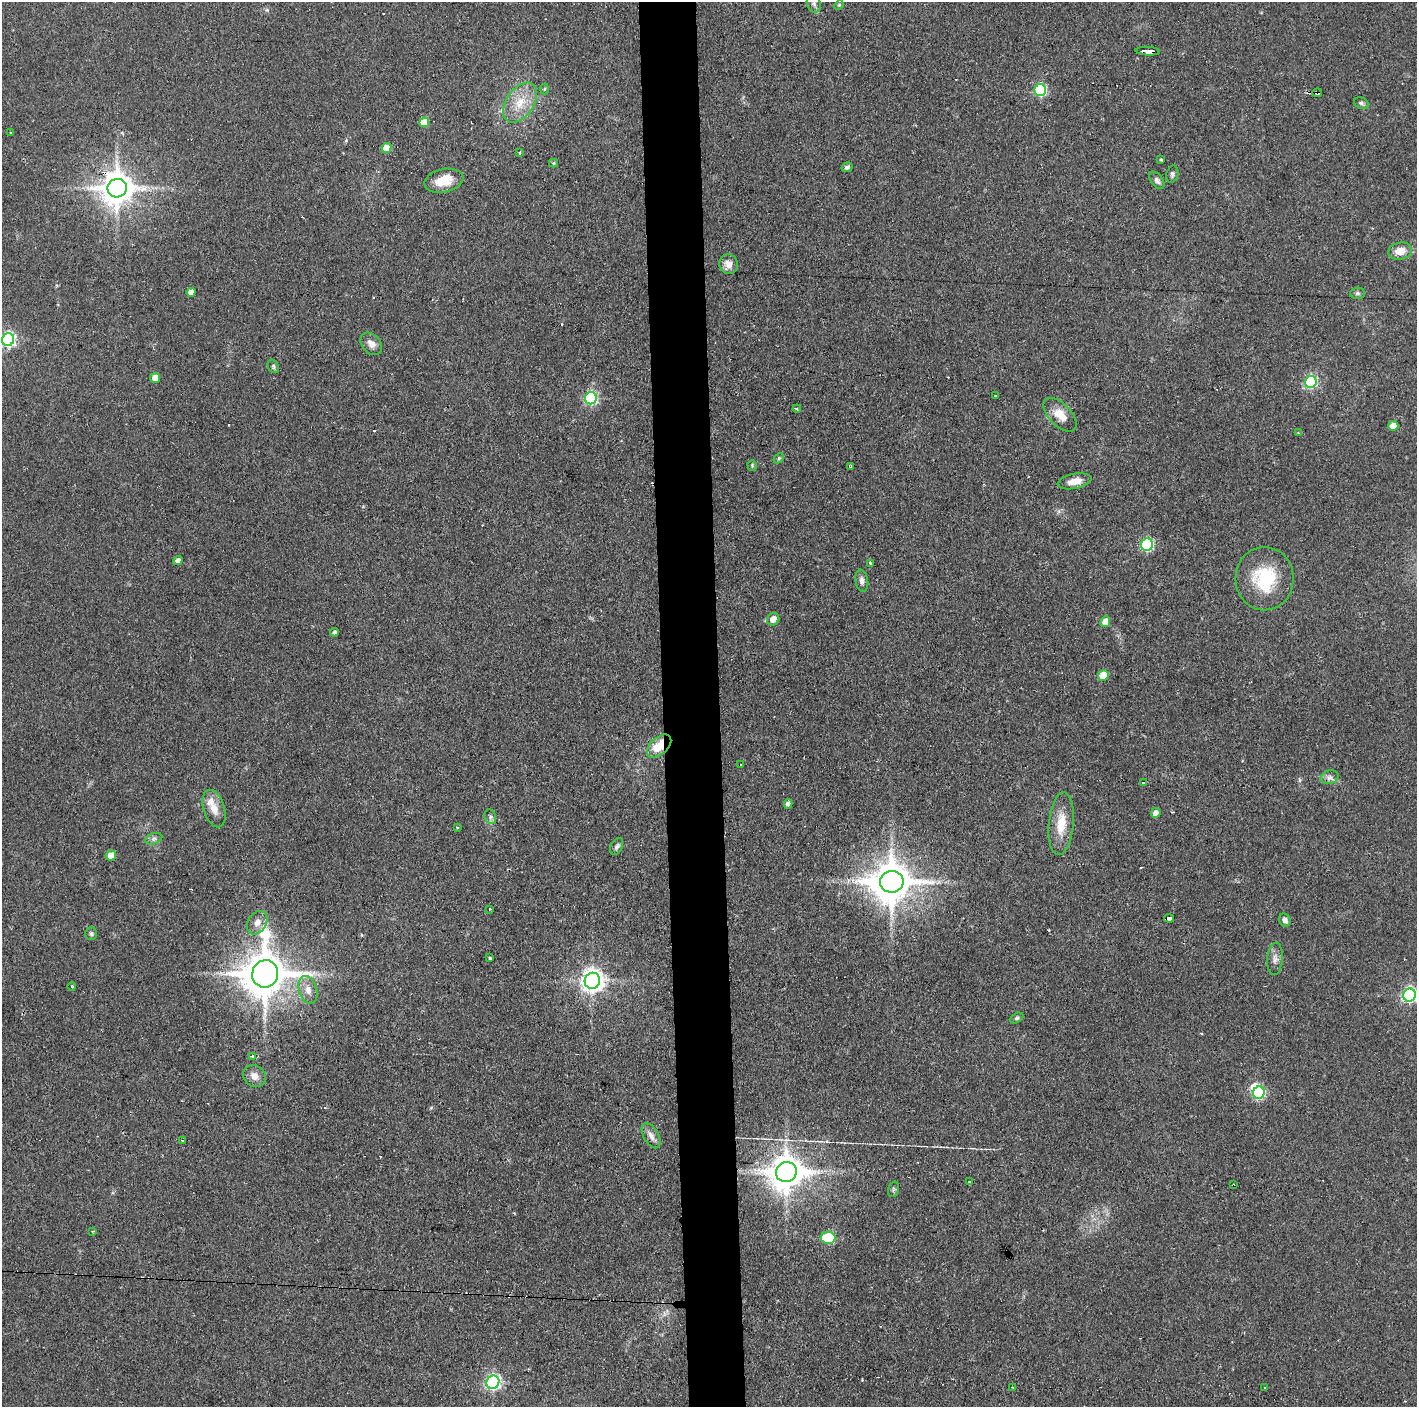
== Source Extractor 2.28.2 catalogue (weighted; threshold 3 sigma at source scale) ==
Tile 5 of 3 x 3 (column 2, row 2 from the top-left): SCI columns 1418-2832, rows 1407-2811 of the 4251 x 4217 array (HDU 1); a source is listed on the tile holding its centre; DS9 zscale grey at full resolution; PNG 1419 x 1409 px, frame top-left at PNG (2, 2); each listed source drawn as its Kron ellipse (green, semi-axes under 4 px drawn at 4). Shown black and unused: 4% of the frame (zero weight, under 2 of 3 exposures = <1% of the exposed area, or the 3 px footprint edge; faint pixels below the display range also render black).
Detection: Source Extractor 2.28.2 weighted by HDU 2 'WHT'; one run over the whole footprint, this tile lists its part. Background 0.122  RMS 0.0067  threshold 0.0301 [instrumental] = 3 sigma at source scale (4.5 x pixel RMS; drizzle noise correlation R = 1.50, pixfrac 1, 0.05/0.05 arcsec/px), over >= 5 px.
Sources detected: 99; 1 inside a brighter object's white glare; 9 cosmic-ray / hot-pixel residue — neither listed nor drawn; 1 inside a brighter listed object's ellipse — not listed separately; the other 88 listed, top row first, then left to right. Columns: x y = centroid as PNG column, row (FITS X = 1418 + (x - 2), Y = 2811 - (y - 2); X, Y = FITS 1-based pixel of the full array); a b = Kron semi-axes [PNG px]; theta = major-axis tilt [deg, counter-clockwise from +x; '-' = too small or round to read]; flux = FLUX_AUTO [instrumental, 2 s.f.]
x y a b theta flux
814 4 9 6 -65 2
839 5 5 4 - 0.74
1148 51 12 3 -3 20
544 89 5 3 - 0.77
1040 90 6 5 - 78
1317 93 4 3 - 2.7
520 103 22 13 55 15
1361 103 7 5 -21 1.6
424 122 5 4 - 13
10 132 3 2 - 0.83
386 148 5 4 - 13
519 153 3 2 - 1.3
1161 159 3 3 - 0.76
553 163 4 4 - 0.86
847 167 5 4 - 1.7
1172 174 9 6 77 1.8
1157 180 10 6 -53 2.1
444 181 20 11 13 13
117 188 9 9 - 1400
1400 251 12 8 10 8.8
729 264 10 9 - 5.1
191 292 5 4 - 4.9
1357 293 7 5 3 1.4
8 340 6 6 - 150
371 344 12 9 -48 4.5
273 366 7 5 -64 1.3
155 378 5 5 - 8
1311 382 6 6 - 77
996 396 3 2 - 0.98
591 398 6 6 - 100
797 409 4 4 - 1
1060 415 21 11 -46 9.5
1393 426 5 5 - 11
1298 433 3 3 - 0.79
779 458 6 4 44 0.94
752 465 5 4 - 0.89
851 466 3 2 - 1.5
1074 481 17 7 11 7.2
1147 545 6 6 - 87
178 561 5 4 - 3
870 563 4 3 - 2.4
1264 579 32 29 -86 37
862 581 11 6 -81 2.9
773 619 6 6 - 5.9
1105 622 5 5 - 8.5
334 632 4 4 - 1.7
1103 675 5 5 - 15
659 746 14 8 41 17
741 765 3 2 - 0.59
1330 777 9 6 14 2.8
1143 782 3 2 - 1.3
788 804 4 4 - 2.6
214 809 19 10 -73 8.1
1156 813 5 4 - 3.9
490 817 7 5 -71 1.7
1061 824 31 12 85 16
457 827 3 3 - 0.94
154 839 9 5 20 1.8
617 846 9 5 63 2
111 855 5 5 - 6.6
892 882 12 10 10 2200
490 909 4 3 - 0.62
1169 918 5 4 - 8.6
1285 920 7 5 -61 3
257 923 12 9 58 5.1
91 934 6 6 - 1.2
490 958 3 3 - 0.97
1275 959 16 8 86 3.8
265 974 14 13 - 2600
592 981 8 7 - 550
72 986 4 3 - 0.56
308 990 14 9 -73 6
1409 995 6 6 - 160
1017 1018 7 4 26 1.1
252 1056 3 3 - 0.81
254 1076 12 10 -41 5.4
1259 1093 6 6 - 76
651 1136 14 7 -60 4
183 1140 3 2 - 1
786 1172 10 10 - 1500
969 1181 3 2 - 1.2
1233 1185 3 2 - 0.91
894 1189 8 5 73 1.2
93 1231 4 2 - 0.71
828 1238 7 6 - 48
493 1382 7 6 - 170
1013 1387 4 2 - 0.66
1265 1387 2 2 - 0.76
Overlapping masked pixels (flux is a lower limit): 7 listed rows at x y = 1148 51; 1317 93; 117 188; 659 746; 1169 918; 786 1172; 1233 1185
Isophote crosses this tile's border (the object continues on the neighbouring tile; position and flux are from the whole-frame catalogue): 2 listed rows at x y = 8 340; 1409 995